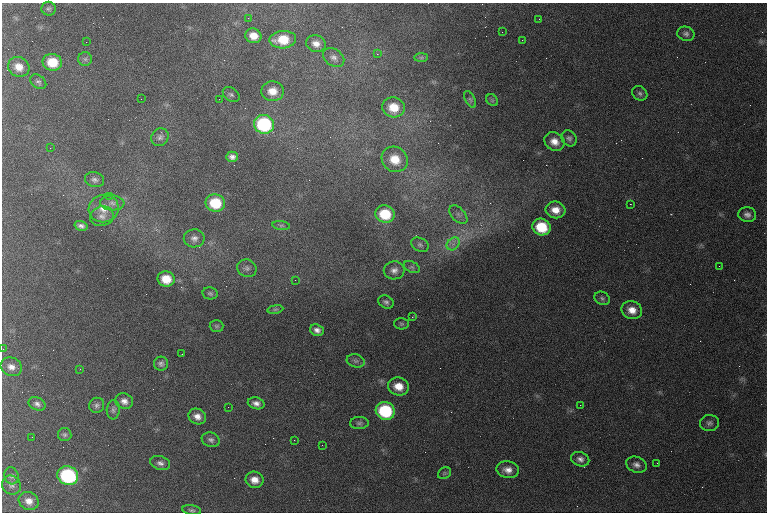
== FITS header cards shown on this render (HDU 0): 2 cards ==
NAXIS1  =                  765 /
NAXIS2  =                  510 /

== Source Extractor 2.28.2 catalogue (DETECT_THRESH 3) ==
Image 765 x 510 px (HDU 0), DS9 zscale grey, 1 PNG px = 1 image px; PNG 769 x 514 px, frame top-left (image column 1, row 510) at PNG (2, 3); each listed source drawn as its Kron ellipse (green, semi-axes under 4 px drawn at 4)
Background 1310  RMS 18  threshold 53.1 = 3 sigma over >= 5 px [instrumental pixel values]
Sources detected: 99; all 99 listed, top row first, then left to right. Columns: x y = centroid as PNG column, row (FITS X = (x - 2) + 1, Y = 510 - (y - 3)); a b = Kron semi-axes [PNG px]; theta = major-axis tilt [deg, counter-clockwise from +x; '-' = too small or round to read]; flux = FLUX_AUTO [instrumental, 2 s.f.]
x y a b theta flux
48 9 7 7 - 2700
248 18 3 2 - 1400
539 19 2 2 - 2000
502 32 2 2 - 480
686 34 9 7 -18 4000
253 36 8 7 - 13000
283 40 13 9 3 30000
522 40 3 2 - 1200
86 42 2 2 - 900
316 44 10 8 -19 8600
377 54 3 3 - 940
334 57 11 8 -33 5900
421 58 7 4 0 2100
85 59 7 7 - 3300
52 62 10 8 -12 28000
19 67 11 9 -27 12000
38 82 9 6 -38 3000
272 91 11 10 - 14000
640 93 8 6 -37 3100
231 95 9 6 -37 3000
141 99 2 2 - 540
219 99 3 2 - 1200
470 99 9 5 -62 2600
492 100 7 5 -46 2100
394 107 11 10 - 22000
264 124 10 9 - 100000
160 137 9 8 - 4400
569 138 8 7 - 3500
554 142 10 9 - 11000
50 148 2 2 - 780
232 157 6 5 - 4900
395 159 13 12 - 24000
94 180 9 7 -18 4300
109 196 2 2 - 590
112 203 12 7 -3 6300
215 203 9 8 - 38000
630 204 2 2 - 34000
104 208 15 13 16 17000
555 210 10 8 -7 13000
385 214 9 8 - 38000
458 215 11 6 -46 6000
747 215 9 7 -9 5500
102 216 12 9 12 7500
81 226 6 4 -15 3900
281 226 9 4 -8 2500
542 227 9 8 - 39000
194 238 10 9 - 6200
453 244 7 5 44 5000
420 245 9 6 -28 3500
719 266 3 2 - 860
412 267 8 5 -24 2700
247 268 10 8 -22 4600
394 270 10 9 - 6600
166 279 8 7 - 20000
295 280 2 2 - 730
210 293 7 6 - 2500
602 298 8 6 -27 3100
386 302 8 6 -28 3500
275 309 8 4 8 2100
632 310 10 9 - 13000
412 317 3 2 - 3600
401 324 7 5 -1 2200
216 326 7 6 - 1900
317 330 7 5 -19 5400
3 349 2 2 - 490
182 354 2 2 - 480
356 361 9 6 -15 4100
161 364 7 7 - 3600
11 367 11 9 -26 8200
80 369 3 3 - 1100
398 386 10 9 - 16000
124 401 9 7 -25 6600
256 403 8 6 -14 5800
37 404 9 6 -22 4500
97 405 8 7 - 3500
580 405 2 2 - 500
228 407 2 2 - 2100
113 410 10 6 86 3400
385 411 10 9 - 75000
197 416 9 7 -27 8100
359 423 9 6 1 3300
709 423 9 8 - 3900
65 435 7 6 - 2600
32 437 2 2 - 680
211 440 9 7 -20 4000
294 440 2 2 - 590
322 445 2 2 - 940
580 459 9 7 -21 5500
160 463 10 6 -18 4600
657 463 2 2 - 710
636 465 10 8 -21 6100
508 470 11 8 -9 9400
444 473 7 5 35 2000
11 476 8 7 - 3600
68 476 10 9 - 120000
254 480 9 8 - 11000
11 485 10 9 - 5100
29 501 10 9 - 9500
192 510 9 4 -9 2700
At the frame edge (FLAGS 8, measured only in part): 1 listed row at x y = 3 349